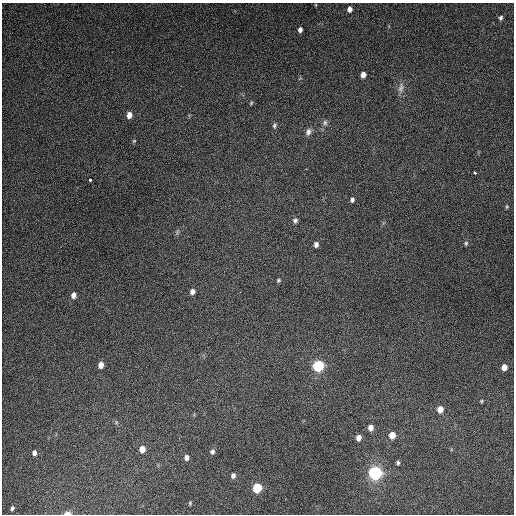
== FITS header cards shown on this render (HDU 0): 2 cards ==
NAXIS1  =                  512
NAXIS2  =                  512

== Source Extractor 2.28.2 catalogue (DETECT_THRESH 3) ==
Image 512 x 512 px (HDU 0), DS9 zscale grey, 1 PNG px = 1 image px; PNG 516 x 516 px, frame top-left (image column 1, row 512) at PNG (2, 3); no overlay
Background 5040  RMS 310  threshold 934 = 3 sigma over >= 5 px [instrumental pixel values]
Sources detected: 43; all 43 listed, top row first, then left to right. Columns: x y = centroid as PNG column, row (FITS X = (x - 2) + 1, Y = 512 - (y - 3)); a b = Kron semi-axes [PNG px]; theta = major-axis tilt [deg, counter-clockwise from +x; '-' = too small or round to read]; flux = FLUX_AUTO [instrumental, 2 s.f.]
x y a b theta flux
316 5 5 3 - 1.7e+04
350 9 6 5 - 9.5e+04
501 18 6 4 73 4.3e+04
300 30 5 4 - 7.4e+04
363 75 5 4 - 1.2e+05
401 88 15 8 79 1.2e+05
251 103 5 4 - 2.4e+04
129 115 6 5 - 1.5e+05
325 123 8 6 84 6.0e+04
274 126 7 5 73 4.3e+04
308 132 9 7 68 8.7e+04
134 141 5 4 - 2.5e+04
475 173 3 3 - 7.3e+04
90 180 3 3 - 5.0e+04
352 200 5 4 - 5.0e+04
507 207 6 4 89 2.6e+04
295 220 7 6 - 5.6e+04
177 232 7 4 -73 3.4e+04
466 243 6 5 - 3.9e+04
316 244 6 5 - 7.8e+04
278 280 5 4 - 3.2e+04
192 292 6 5 - 8.8e+04
73 295 6 5 - 1.1e+05
101 365 6 5 - 1.4e+05
318 366 8 8 - 1.1e+06
504 367 6 5 - 1.5e+05
481 401 4 4 - 2.5e+04
440 409 6 6 - 1.9e+05
116 422 6 4 -72 2.7e+04
371 427 6 5 - 1.2e+05
392 435 6 6 - 2.2e+05
359 438 6 5 - 1.2e+05
142 449 6 5 - 1.8e+05
212 452 6 5 - 5.6e+04
34 453 6 5 - 7.0e+04
186 457 6 5 - 7.1e+04
398 463 5 4 - 3.8e+04
375 473 10 9 - 1.6e+06
233 476 6 5 - 6.4e+04
257 488 7 6 - 6.8e+05
190 503 5 4 - 2.6e+04
12 508 4 3 - 3.8e+04
67 513 7 3 1 1.3e+05
At the frame edge (FLAGS 8, measured only in part): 1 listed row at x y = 67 513